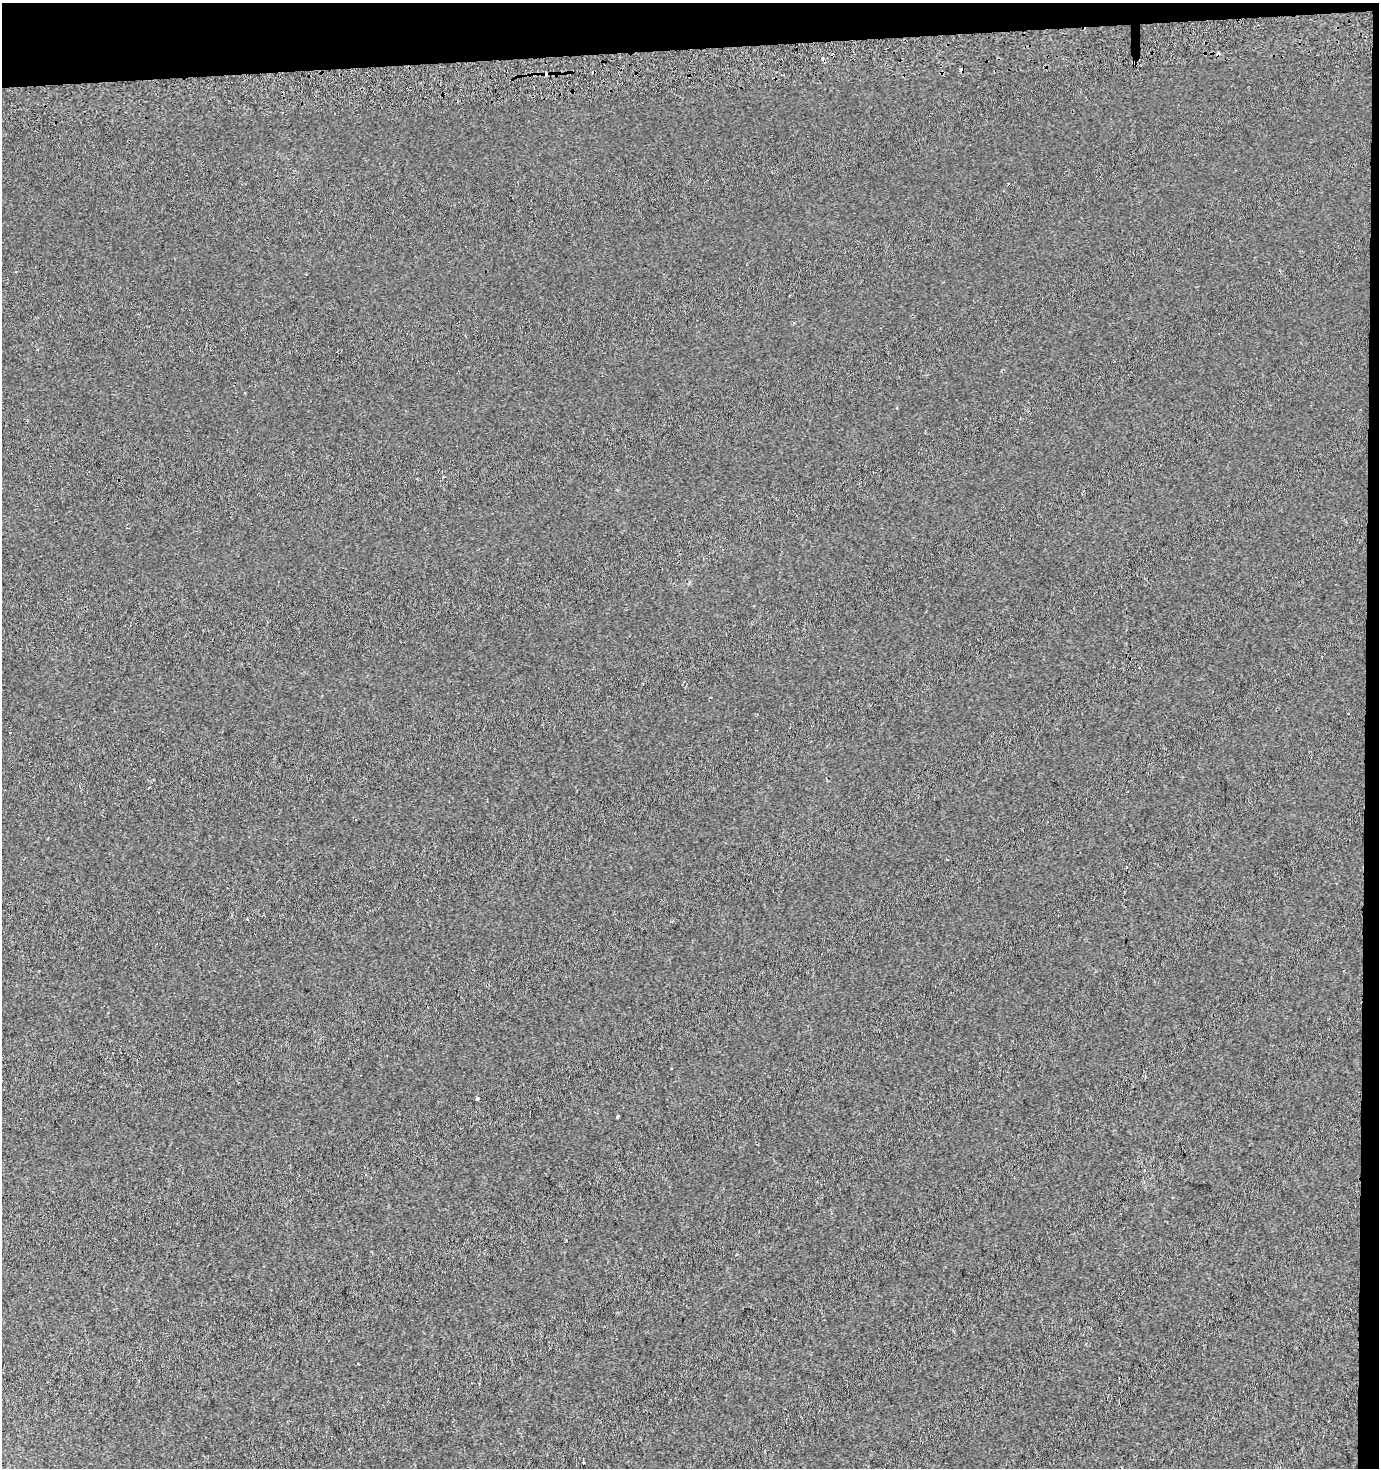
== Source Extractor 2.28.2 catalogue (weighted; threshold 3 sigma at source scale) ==
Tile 3 of 3 x 3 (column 3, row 1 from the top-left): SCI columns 2755-4131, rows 2972-4437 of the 4131 x 4478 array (HDU 1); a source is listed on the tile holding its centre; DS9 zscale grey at full resolution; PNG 1381 x 1470 px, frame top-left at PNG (2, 3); no overlay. Shown black and unused: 4% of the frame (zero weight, under 2 of 3 exposures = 2% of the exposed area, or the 3 px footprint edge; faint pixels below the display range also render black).
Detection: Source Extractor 2.28.2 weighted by HDU 2 'WHT'; one run over the whole footprint, this tile lists its part. Background 5.94e-04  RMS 0.0053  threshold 0.0239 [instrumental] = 3 sigma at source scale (4.5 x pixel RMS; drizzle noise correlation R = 1.50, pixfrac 1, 0.0396/0.0396 arcsec/px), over >= 5 px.
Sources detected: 8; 4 cosmic-ray / hot-pixel residue — not listed; the other 4 listed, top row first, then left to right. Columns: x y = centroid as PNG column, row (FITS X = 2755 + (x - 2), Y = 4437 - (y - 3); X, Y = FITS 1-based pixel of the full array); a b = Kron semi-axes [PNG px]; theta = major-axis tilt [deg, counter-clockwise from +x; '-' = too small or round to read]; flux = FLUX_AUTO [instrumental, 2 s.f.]
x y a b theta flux
962 70 4 3 - 2.1
546 74 4 3 - 3.1
477 1098 3 3 - 1.1
617 1116 4 2 - 0.65
Overlapping masked pixels (flux is a lower limit): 2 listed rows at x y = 962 70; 546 74